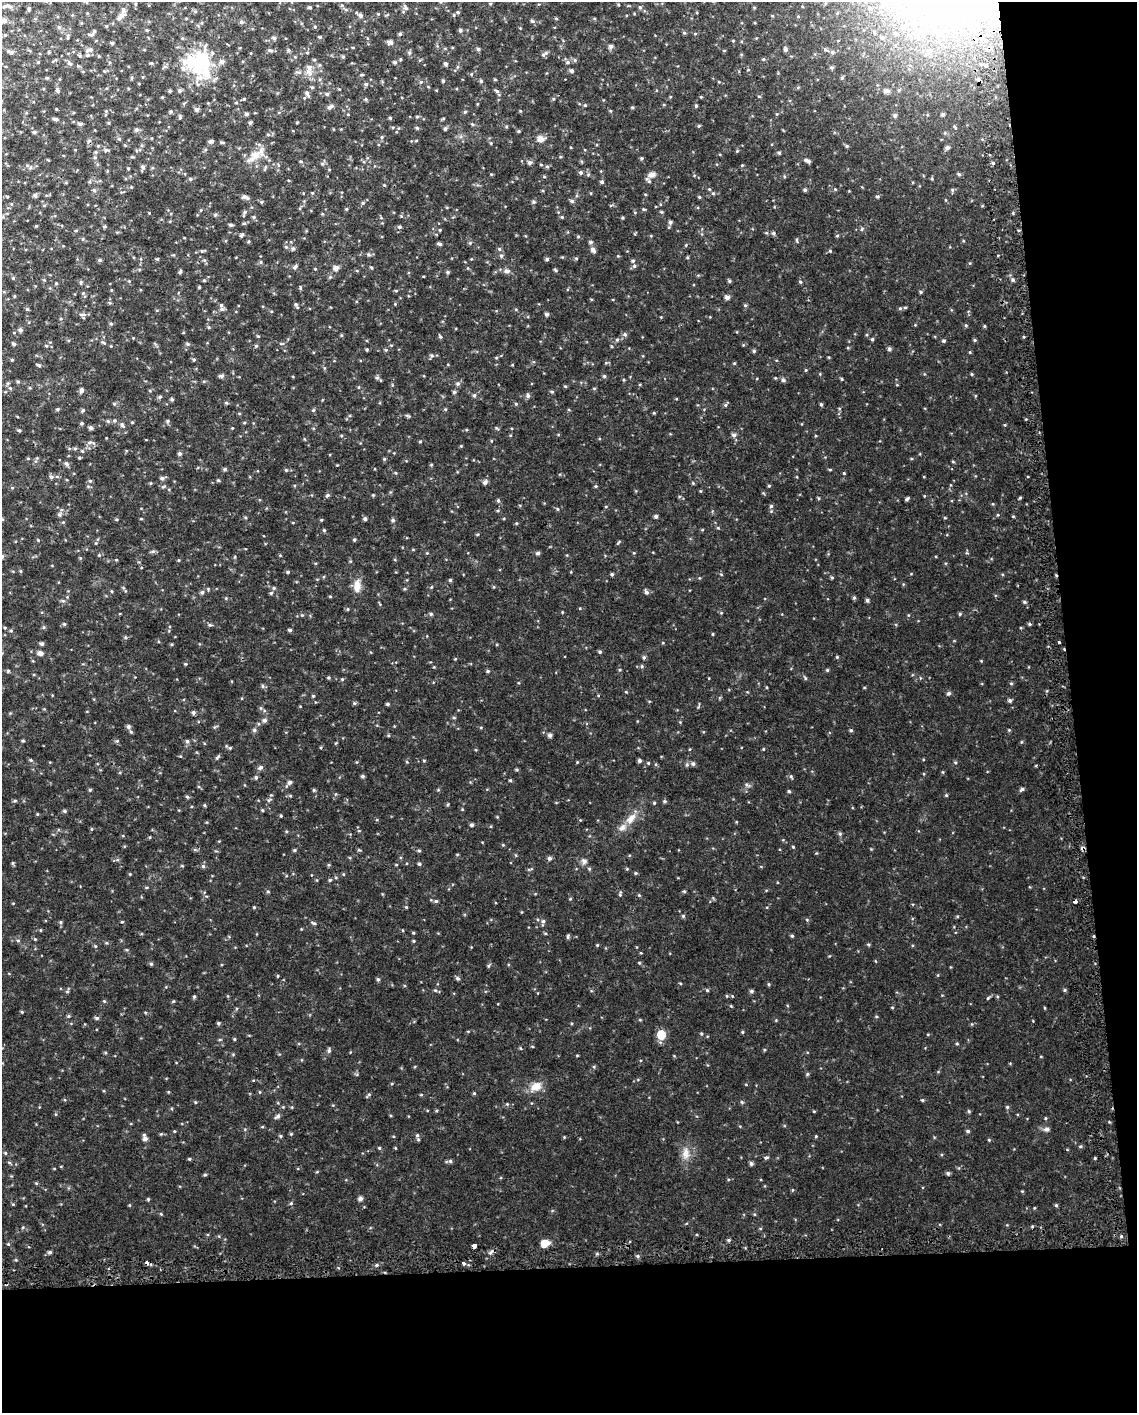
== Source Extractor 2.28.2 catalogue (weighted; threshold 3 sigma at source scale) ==
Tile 12 of 4 x 3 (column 4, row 3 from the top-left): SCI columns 3441-4575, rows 35-1445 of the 4612 x 4344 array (HDU 1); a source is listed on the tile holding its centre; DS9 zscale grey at full resolution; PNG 1139 x 1415 px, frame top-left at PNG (2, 2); no overlay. Shown black and unused: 16% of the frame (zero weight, under 2 of 3 exposures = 3% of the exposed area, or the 3 px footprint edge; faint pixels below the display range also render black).
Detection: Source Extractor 2.28.2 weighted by HDU 2 'WHT'; one run over the whole footprint, this tile lists its part. Background 0.0452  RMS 0.0089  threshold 0.0402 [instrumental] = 3 sigma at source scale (4.5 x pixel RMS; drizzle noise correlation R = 1.50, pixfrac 1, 0.0396/0.0396 arcsec/px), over >= 5 px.
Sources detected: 340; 1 cosmic-ray / hot-pixel residue — not listed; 5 inside a brighter listed object's ellipse — not listed separately; the other 334 listed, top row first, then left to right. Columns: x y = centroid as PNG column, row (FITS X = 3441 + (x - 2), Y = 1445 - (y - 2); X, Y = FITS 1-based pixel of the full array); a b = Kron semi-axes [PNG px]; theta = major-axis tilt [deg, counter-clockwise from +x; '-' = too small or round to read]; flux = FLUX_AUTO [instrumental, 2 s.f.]
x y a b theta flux
9 6 10 5 -14 2
310 7 6 3 -8 0.96
640 7 5 4 - 1.1
29 8 5 4 - 0.98
406 8 6 5 - 1.6
458 12 5 4 - 1
904 14 14 9 16 8.6
121 15 10 6 22 4
360 15 6 6 - 2
4 21 6 5 - 2.3
532 21 5 4 - 1.1
241 22 5 5 - 1.3
460 30 5 4 - 1.2
684 33 5 3 - 0.84
400 34 5 4 - 1.2
92 35 6 4 3 1.3
68 37 7 3 89 1.1
320 37 5 3 - 0.73
274 38 5 4 - 1.6
389 42 6 5 - 2.9
112 43 5 3 - 0.89
611 46 5 5 - 2
478 49 4 4 - 1.3
90 50 9 4 31 1.8
270 50 8 5 -20 1.5
288 50 5 5 - 1.3
786 50 5 5 - 1.6
10 52 10 4 -21 2
832 52 6 5 - 1.8
929 52 6 5 - 1.6
544 54 11 4 36 1.8
88 55 5 4 - 1.3
99 56 4 3 - 0.67
343 57 4 4 - 0.99
763 59 5 3 - 0.75
575 60 5 3 - 0.89
192 61 36 24 22 39
395 62 5 5 - 1.4
568 62 5 5 - 1.4
70 64 6 5 - 1.3
446 64 5 4 - 1.5
832 68 6 4 -6 1.3
309 69 17 7 -87 5.6
571 71 5 5 - 1.6
362 75 5 3 - 0.73
842 78 5 4 - 1.1
443 81 4 3 - 0.99
481 81 5 4 - 0.94
421 82 5 5 - 1
366 84 5 5 - 1.3
180 90 5 5 - 1.4
58 91 4 4 - 8.6
170 91 4 4 - 0.92
497 91 6 5 - 1.4
886 91 7 5 -1 2.5
307 94 9 4 -64 1.7
327 94 5 4 - 1.1
366 99 5 3 - 0.92
696 106 4 3 - 1
330 107 9 5 31 2.1
632 107 5 3 - 0.73
197 109 6 5 - 2
171 111 5 4 - 1.1
465 112 5 4 - 0.98
247 114 5 4 - 1.5
943 114 4 4 - 1.4
895 115 5 5 - 1.5
180 117 6 3 73 0.91
390 118 4 4 - 0.86
56 119 6 4 -18 1.6
250 123 5 4 - 1.1
80 124 6 5 - 1.2
472 124 5 4 - 0.87
955 127 7 2 -46 0.78
417 128 5 4 - 0.93
136 129 5 5 - 1.6
445 129 5 5 - 1.1
34 132 5 4 - 1.3
382 137 5 3 - 0.92
119 139 5 5 - 1.1
540 139 9 8 - 3.9
210 141 7 4 5 1.7
847 146 4 4 - 0.89
947 148 5 4 - 2
96 152 5 5 - 1.1
779 153 4 4 - 1.1
255 155 18 12 39 10
642 158 5 3 - 0.78
807 161 8 4 -22 2.1
530 163 6 5 - 1.8
993 163 4 3 - 0.92
547 166 6 4 -1 1.1
142 167 5 5 - 1.6
581 173 5 5 - 1.4
959 174 5 4 - 1.1
652 175 11 7 21 3.4
190 179 4 4 - 1.1
602 182 5 4 - 1.2
384 185 4 4 - 0.62
709 189 5 3 - 0.76
94 190 5 4 - 1.2
805 190 4 4 - 1.4
713 193 5 3 - 0.89
35 195 5 5 - 1.4
877 196 5 3 - 0.83
245 197 11 5 -22 2.3
572 201 5 5 - 1.5
261 202 5 4 - 1.1
533 202 5 4 - 1.1
245 212 6 5 - 1.5
254 217 6 4 90 1
562 217 5 3 - 0.75
670 222 5 5 - 1.6
231 225 5 4 - 1.3
105 226 5 3 - 0.87
399 227 5 4 - 1.2
774 233 5 3 - 1
241 235 6 4 50 1.3
837 235 5 3 - 0.79
591 242 5 4 - 1.3
439 244 6 4 -26 1.3
293 248 6 5 - 1.4
499 249 5 4 - 1.2
593 250 8 5 -59 2.7
830 251 4 3 - 0.72
369 255 5 3 - 1.1
501 256 5 4 - 1.2
547 259 5 5 - 1.2
100 260 5 4 - 1.2
633 261 5 4 - 1.1
295 267 8 5 39 1.6
336 268 6 5 - 3.5
555 270 6 3 -53 0.87
506 271 8 6 -3 2.6
180 272 6 3 72 1
448 272 5 4 - 1.1
13 278 4 4 - 0.74
204 280 5 3 - 0.82
1013 280 5 4 - 1.3
729 281 5 3 - 0.93
800 282 5 4 - 0.88
921 292 4 4 - 0.98
727 297 5 4 - 2.4
296 304 6 5 - 1.3
221 305 5 5 - 1.2
745 305 5 4 - 0.89
900 308 6 4 1 1
82 314 10 4 -4 1.9
546 314 4 4 - 1.5
111 324 5 3 - 0.9
985 326 5 3 - 0.72
20 330 5 5 - 1.7
625 334 5 4 - 1.3
440 337 5 4 - 0.98
872 339 4 4 - 0.94
974 340 5 3 - 0.89
944 341 5 4 - 1.1
104 343 6 3 -19 0.98
14 344 5 4 - 1.1
188 344 6 4 -88 1.1
367 349 5 3 - 0.88
889 349 5 4 - 1.7
754 351 5 4 - 1.1
12 360 5 3 - 0.78
39 365 5 4 - 1.2
972 374 5 3 - 0.75
221 376 7 4 3 1.7
604 376 5 4 - 0.96
377 378 6 4 0 1.1
783 380 6 4 -43 1.2
458 384 6 5 - 1.5
82 390 6 5 - 2
454 392 4 4 - 0.96
552 392 5 3 - 0.8
474 395 5 4 - 1
528 396 6 4 89 1.5
160 397 5 4 - 1.1
172 399 5 4 - 1.1
516 404 5 3 - 0.75
821 404 4 4 - 0.89
725 405 6 3 71 1
57 409 4 4 - 1
83 410 5 4 - 0.91
313 410 5 4 - 0.95
168 421 6 4 89 1
81 423 5 3 - 0.87
122 425 8 5 -59 1.7
91 428 5 4 - 1.8
19 430 4 4 - 1.1
734 435 6 5 - 1.8
420 441 5 3 - 0.69
90 442 6 4 19 1.4
75 448 5 3 - 0.92
180 454 5 5 - 1.6
384 459 5 4 - 0.76
66 464 6 5 - 1.7
225 469 5 4 - 1.2
286 470 4 4 - 0.72
844 473 5 3 - 0.69
51 477 6 5 - 1.4
162 478 6 5 - 1.8
90 481 5 4 - 0.87
485 482 6 5 - 2
769 486 5 3 - 0.73
327 495 6 4 23 1.2
907 499 5 3 - 1.3
498 500 5 4 - 1.1
771 506 5 5 - 1.1
59 515 6 5 - 1.5
656 516 4 4 - 1.6
945 518 4 3 - 0.64
365 519 5 5 - 1.3
393 520 5 4 - 1.2
324 530 5 3 - 0.87
354 540 4 4 - 0.98
538 553 5 4 - 1.5
20 571 5 3 - 0.74
288 572 4 3 - 0.91
612 574 4 3 - 1.1
450 580 4 4 - 0.9
357 586 16 8 90 6.5
202 592 5 4 - 1.4
646 592 6 5 - 1.7
271 593 5 4 - 1.1
854 598 5 4 - 0.99
867 600 5 4 - 1.4
1024 602 5 4 - 0.96
431 614 5 4 - 1.1
960 614 4 4 - 0.91
64 624 4 4 - 0.89
1030 624 4 4 - 0.99
210 625 6 3 -18 0.99
290 630 4 3 - 1.4
712 634 4 3 - 0.64
1059 642 3 3 - 2.8
42 644 5 4 - 1.5
600 652 4 4 - 1
40 653 7 6 - 2.6
644 657 5 4 - 1.2
837 657 4 3 - 0.77
642 666 5 3 - 0.81
827 670 4 4 - 0.75
488 671 4 4 - 0.98
805 678 5 3 - 0.84
1011 683 5 3 - 0.75
949 693 6 5 - 1.4
313 696 5 3 - 0.71
1010 701 5 5 - 1.4
354 703 5 4 - 0.95
387 704 4 4 - 1.1
193 712 5 5 - 1.6
264 720 6 5 - 1.8
128 727 6 6 - 1.9
254 730 5 4 - 1.3
851 730 4 4 - 1
550 735 5 5 - 2.1
187 741 5 5 - 1.3
230 748 4 4 - 0.87
218 757 8 3 46 1
639 761 4 4 - 1.6
955 762 5 3 - 0.7
693 764 6 4 -75 1.5
260 767 7 5 35 1.7
362 776 5 4 - 1.2
256 777 5 4 - 1.3
510 780 5 3 - 0.79
290 782 6 5 - 1.8
1022 789 5 4 - 1.5
90 790 4 4 - 0.95
314 790 5 3 - 0.8
789 791 4 4 - 0.85
187 797 6 4 -2 0.98
64 811 5 4 - 1.1
631 818 16 8 48 7.1
471 825 4 4 - 1.4
92 829 5 3 - 0.72
793 847 4 3 - 0.71
1083 848 5 4 - 1.5
419 851 5 3 - 0.86
549 858 5 5 - 1.9
584 861 7 6 - 2.7
13 863 5 3 - 0.88
419 864 4 4 - 1
203 866 5 4 - 1.2
330 880 4 4 - 0.8
684 891 5 3 - 0.79
436 901 5 4 - 1.1
1075 901 4 3 - 5.6
683 916 5 4 - 0.9
543 921 6 5 - 1.5
314 923 7 3 -25 1.1
568 936 7 3 89 1
792 936 4 4 - 0.97
597 945 4 4 - 0.67
151 964 5 4 - 0.96
458 978 7 4 -20 1.2
378 979 5 4 - 1.1
707 990 5 3 - 0.76
1065 990 5 3 - 0.87
751 991 5 4 - 1.4
194 996 5 3 - 0.84
988 998 5 3 - 0.71
68 1016 5 4 - 0.95
97 1018 5 5 - 1.1
218 1023 4 4 - 1.1
661 1035 5 5 - 23
234 1039 5 3 - 0.7
329 1051 6 5 - 1.4
807 1074 5 3 - 0.9
536 1086 15 10 21 7.5
474 1093 4 3 - 0.76
1007 1107 5 4 - 0.82
277 1116 8 4 30 1.8
1047 1129 7 5 1 1.9
968 1131 5 4 - 1.2
417 1135 5 5 - 1.2
145 1139 6 6 - 2.5
379 1148 4 4 - 0.88
686 1154 13 8 84 5.4
766 1158 5 3 - 0.99
189 1159 4 4 - 0.8
450 1161 5 5 - 1.2
751 1164 5 4 - 1.6
948 1173 5 4 - 1.5
148 1199 4 4 - 0.79
360 1199 5 5 - 2.2
291 1203 5 4 - 0.8
1056 1205 4 4 - 1
729 1240 4 3 - 1
545 1243 7 5 11 11
8 1244 4 4 - 0.71
474 1246 4 3 - 30
50 1252 5 4 - 1.4
463 1263 3 3 - 4.4
Overlapping masked pixels (flux is a lower limit): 2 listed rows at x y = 1083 848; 1075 901
Unlisted compact peaks at least as high as the median listed source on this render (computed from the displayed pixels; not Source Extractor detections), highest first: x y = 946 795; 922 1100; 654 803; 291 1134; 638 1256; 648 763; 969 1111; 185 664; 294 850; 22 1012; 122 922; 791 776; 664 801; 557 509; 699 197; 413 933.